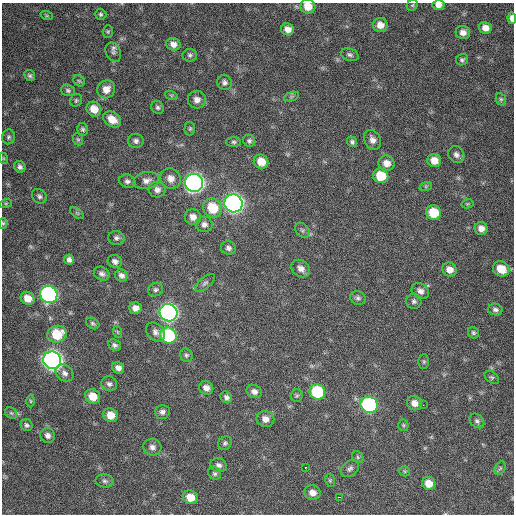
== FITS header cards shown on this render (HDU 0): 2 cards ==
NAXIS1  =                  512 / Axis length
NAXIS2  =                  512 / Axis length

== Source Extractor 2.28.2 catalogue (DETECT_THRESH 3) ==
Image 512 x 512 px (HDU 0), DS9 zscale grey, 1 PNG px = 1 image px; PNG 516 x 516 px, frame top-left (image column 1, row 512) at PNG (2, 3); each listed source drawn as its Kron ellipse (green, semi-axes under 4 px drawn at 4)
Background 333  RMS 19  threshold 56.6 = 3 sigma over >= 5 px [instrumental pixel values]
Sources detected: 129; all 129 listed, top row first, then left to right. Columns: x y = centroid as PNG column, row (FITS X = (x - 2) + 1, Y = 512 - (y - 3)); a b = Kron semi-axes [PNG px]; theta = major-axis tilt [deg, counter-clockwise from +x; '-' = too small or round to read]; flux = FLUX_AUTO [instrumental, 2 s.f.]
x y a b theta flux
412 5 6 5 - 1700
438 5 6 5 - 6400
308 6 7 7 - 17000
101 14 6 5 - 2300
47 16 6 4 -18 1500
512 18 6 4 -85 6700
380 25 7 7 - 10000
485 28 6 6 - 8900
288 29 6 6 - 8300
108 32 6 5 - 1900
463 32 7 6 - 7500
173 44 7 6 - 7300
113 52 10 7 -67 4500
190 55 7 6 - 3000
350 55 9 6 -17 3500
462 60 6 5 - 2700
30 75 6 5 - 2500
79 81 6 5 - 2000
224 82 8 7 - 4300
106 89 9 8 - 12000
68 90 7 5 -19 2700
171 95 7 4 -18 1900
291 96 8 3 19 2100
501 99 6 5 - 2100
76 100 7 5 58 2200
197 100 9 9 - 7700
158 107 7 6 - 2900
94 109 8 7 - 16000
112 119 10 7 -32 16000
83 129 6 5 - 2700
190 129 7 5 89 2200
8 137 7 6 - 2900
78 139 6 5 - 1900
372 140 10 8 -60 7000
136 141 8 7 - 4300
249 141 6 6 - 3000
234 142 7 5 -1 2600
352 142 5 5 - 3000
456 155 9 7 -55 5200
3 158 6 3 -71 1300
434 160 7 6 - 13000
261 162 7 7 - 15000
386 163 8 7 - 10000
20 167 6 5 - 3800
381 176 8 7 - 34000
171 178 10 10 - 11000
127 181 8 6 -17 4300
146 181 13 8 10 7600
194 183 9 9 - 750000
426 186 6 4 18 1600
157 190 8 8 - 6800
39 196 8 6 -45 3600
6 203 6 4 18 1800
233 203 9 9 - 760000
467 204 6 4 11 1700
213 208 10 9 - 40000
77 213 8 4 -36 1900
433 213 7 7 - 36000
193 217 8 7 - 8200
3 223 5 4 - 1800
204 224 8 7 - 5600
481 228 6 6 - 8100
302 230 8 6 -48 3200
116 238 8 7 - 3800
228 248 7 6 - 4700
69 260 5 5 - 4000
115 261 7 6 - 5100
301 268 10 7 -38 8100
501 269 8 7 - 22000
450 270 7 7 - 9200
102 274 8 6 -32 4300
121 275 6 6 - 5200
205 283 12 5 41 3500
156 289 8 6 26 3200
420 291 9 7 -35 6000
49 294 9 8 - 400000
28 298 7 6 - 14000
358 298 8 6 -27 3500
414 301 8 7 - 3600
135 308 6 5 - 7400
495 310 7 6 - 3800
169 313 9 8 - 610000
93 323 7 5 -33 2600
118 332 6 3 -70 1600
155 332 11 8 -45 5900
473 333 6 5 - 2500
57 334 9 8 - 38000
168 335 8 7 - 110000
114 345 7 5 -24 3500
186 355 7 6 - 2600
52 360 9 8 - 910000
424 362 7 5 90 2100
118 368 6 5 - 6300
64 373 10 7 -41 5600
492 377 8 5 -39 2500
109 384 8 7 - 4200
206 388 7 6 - 7300
254 392 7 6 - 6200
317 392 8 7 - 82000
93 396 8 7 - 19000
297 396 6 6 - 2200
226 397 6 5 - 3900
31 401 6 4 -89 1800
414 403 7 7 - 8400
369 405 9 8 - 230000
423 405 2 2 - 2400
162 412 7 7 - 4000
11 413 6 5 - 2100
111 415 7 6 - 15000
265 419 9 8 - 8300
477 421 8 6 -45 3400
27 425 6 5 - 2800
403 425 5 5 - 1800
48 435 7 7 - 5600
225 443 7 6 - 2800
152 447 9 8 - 6100
358 457 6 5 - 2000
219 465 8 7 - 5000
305 467 3 3 - 3300
350 468 10 7 40 4300
500 468 7 5 59 2500
405 471 5 5 - 1700
215 474 7 5 -43 2700
330 480 6 5 - 1900
105 481 9 7 -9 3900
429 483 7 6 - 15000
312 493 8 7 - 9300
190 497 8 7 - 17000
339 497 3 2 - 6800
At the frame edge (FLAGS 8, measured only in part): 4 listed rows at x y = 438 5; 308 6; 512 18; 3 223